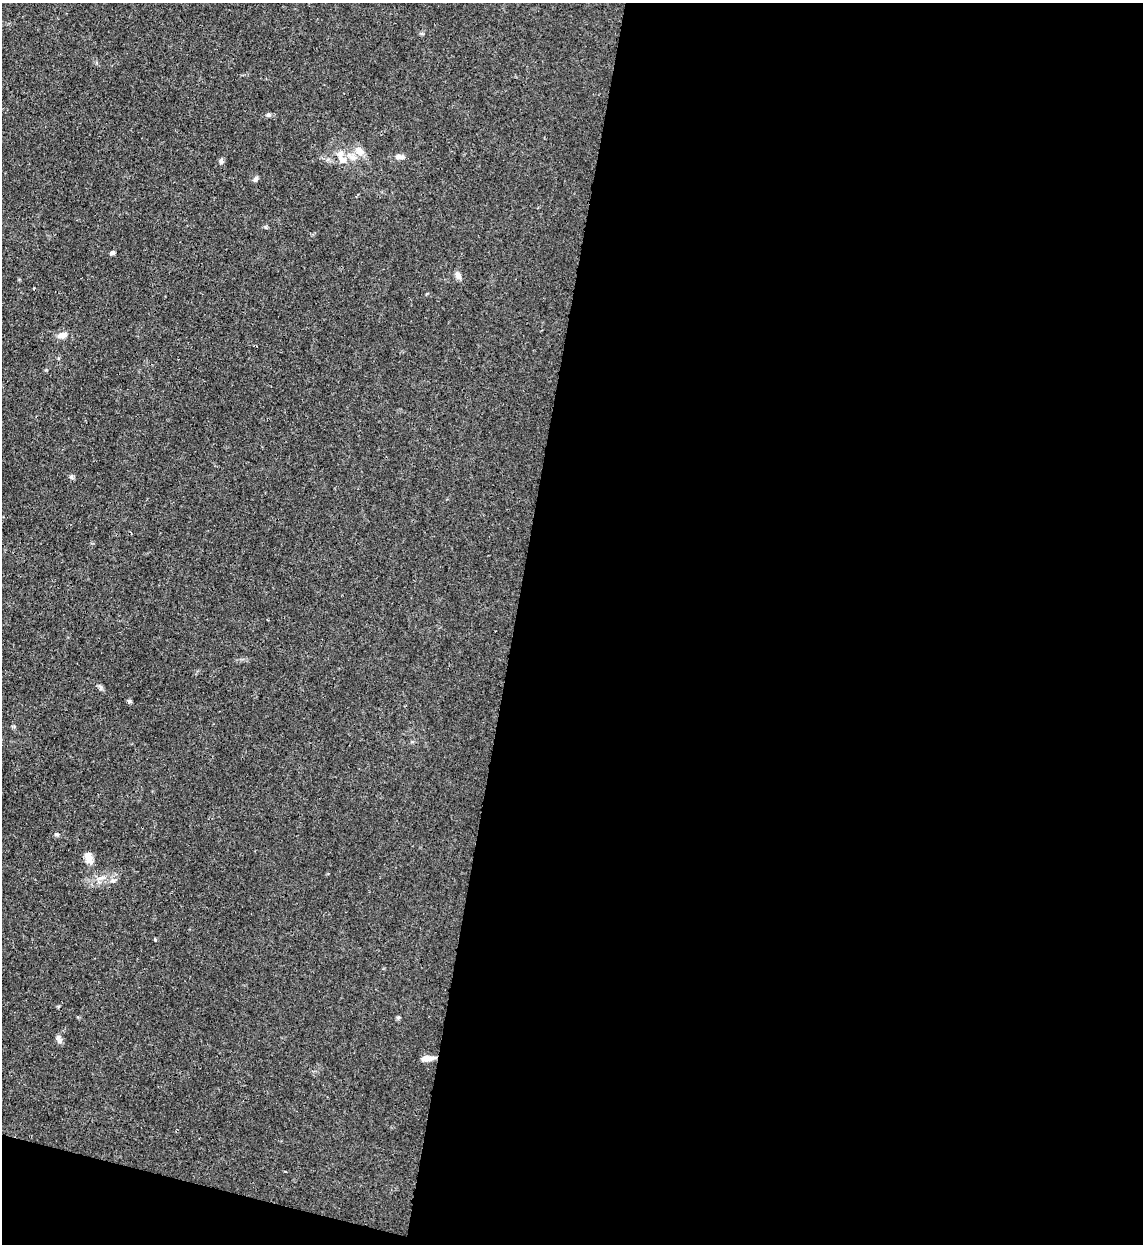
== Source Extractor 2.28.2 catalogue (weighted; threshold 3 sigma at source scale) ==
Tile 16 of 4 x 4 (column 4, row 4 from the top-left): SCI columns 3751-4891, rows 24-1265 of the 5101 x 5011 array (HDU 1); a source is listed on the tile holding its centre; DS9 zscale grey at full resolution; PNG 1145 x 1246 px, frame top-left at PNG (2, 3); no overlay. Shown black and unused: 57% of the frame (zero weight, under 3 of 4 exposures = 7% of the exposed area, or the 3 px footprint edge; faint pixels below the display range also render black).
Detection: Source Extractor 2.28.2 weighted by HDU 2 'WHT'; one run over the whole footprint, this tile lists its part. Background 0.0171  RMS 0.0027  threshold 0.0122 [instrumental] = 3 sigma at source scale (4.5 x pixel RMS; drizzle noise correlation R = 1.50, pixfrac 1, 0.05/0.05 arcsec/px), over >= 5 px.
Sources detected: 19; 2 inside a brighter listed object's ellipse — not listed separately; the other 17 listed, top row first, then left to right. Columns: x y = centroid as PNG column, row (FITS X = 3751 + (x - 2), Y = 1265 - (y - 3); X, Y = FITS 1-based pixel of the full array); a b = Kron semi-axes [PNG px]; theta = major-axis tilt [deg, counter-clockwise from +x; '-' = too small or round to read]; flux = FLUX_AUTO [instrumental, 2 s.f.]
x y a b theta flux
269 115 6 5 - 0.53
359 151 14 10 -36 2.2
400 157 12 6 -1 1
342 159 11 8 2 1.7
221 161 7 5 -89 0.58
256 179 7 5 48 0.61
112 253 6 5 - 0.44
458 275 9 6 -59 1.1
62 335 10 7 15 1.7
71 477 6 5 - 0.57
100 688 8 4 -81 0.52
57 834 6 4 17 0.34
89 858 14 8 -69 2.4
113 881 8 4 8 0.58
155 940 3 3 - 0.37
59 1039 12 6 -70 0.96
427 1058 15 6 5 1.8
Unlisted compact peaks at least as high as the median listed source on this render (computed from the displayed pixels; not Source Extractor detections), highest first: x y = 129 701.